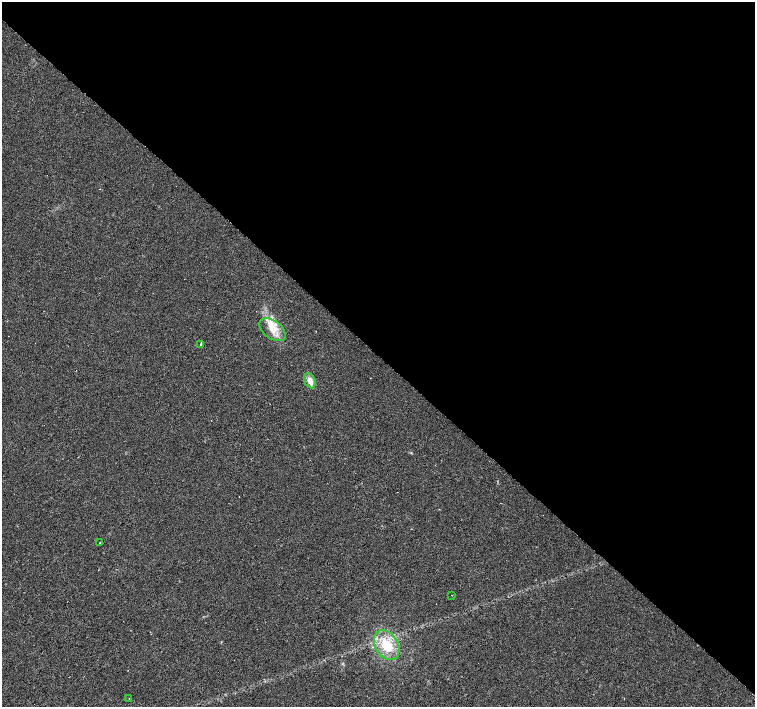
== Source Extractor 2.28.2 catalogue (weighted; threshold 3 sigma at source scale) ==
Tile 3 of 4 x 4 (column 3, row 1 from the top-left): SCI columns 3013-4517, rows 4386-5795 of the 6024 x 6018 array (HDU 1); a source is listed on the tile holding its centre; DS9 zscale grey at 2 x 2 block average (1 PNG px = mean of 2 x 2 image px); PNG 757 x 709 px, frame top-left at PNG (2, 2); each listed source drawn as its Kron ellipse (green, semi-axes under 4 px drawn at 4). Shown black and unused: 50% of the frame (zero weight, under 3 of 6 exposures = <1% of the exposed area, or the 3 px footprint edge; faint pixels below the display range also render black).
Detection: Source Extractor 2.28.2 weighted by HDU 2 'WHT'; one run over the whole footprint, this tile lists its part. Background 0.00247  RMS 0.0037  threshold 0.0151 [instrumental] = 3 sigma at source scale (4.09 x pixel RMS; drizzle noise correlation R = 1.36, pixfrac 0.8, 0.0396/0.0396 arcsec/px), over >= 5 px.
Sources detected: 8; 1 inside a brighter listed object's ellipse — not listed separately; the other 7 listed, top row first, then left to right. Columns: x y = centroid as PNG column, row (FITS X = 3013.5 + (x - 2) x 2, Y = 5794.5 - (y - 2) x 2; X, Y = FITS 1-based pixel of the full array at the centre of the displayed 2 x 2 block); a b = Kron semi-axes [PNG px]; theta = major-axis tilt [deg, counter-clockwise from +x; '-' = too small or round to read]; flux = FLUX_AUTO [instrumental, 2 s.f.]
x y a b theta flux
272 330 15 9 -37 10
201 344 4 3 - 0.76
310 381 8 5 -64 5.7
100 543 2 2 - 0.31
451 595 2 2 - 0.35
387 645 16 11 -58 22
129 698 2 2 - 0.43